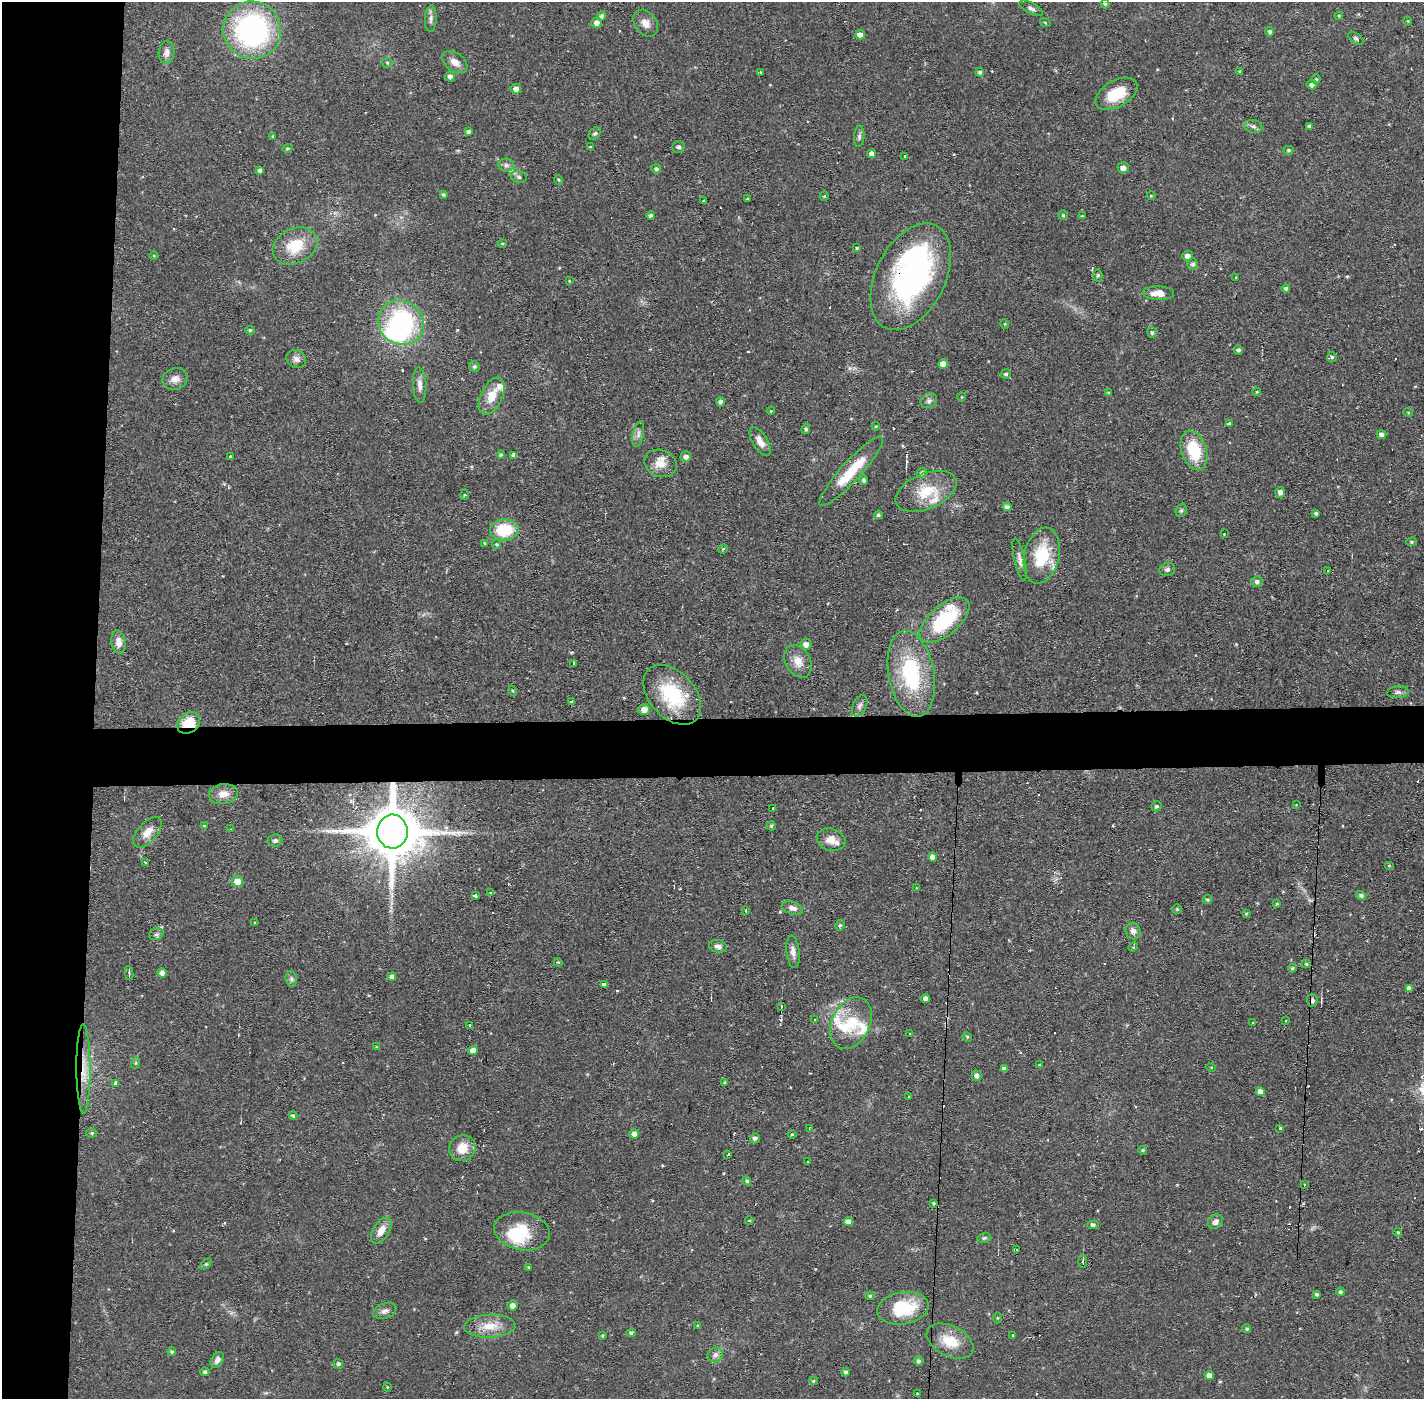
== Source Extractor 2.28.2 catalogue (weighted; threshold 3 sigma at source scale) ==
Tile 4 of 3 x 3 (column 1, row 2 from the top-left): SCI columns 1-1422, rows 1451-2847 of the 4267 x 4298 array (HDU 1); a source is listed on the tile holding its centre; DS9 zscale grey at full resolution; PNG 1426 x 1401 px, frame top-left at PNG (2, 2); each listed source drawn as its Kron ellipse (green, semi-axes under 4 px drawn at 4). Shown black and unused: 11% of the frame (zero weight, under 2 of 3 exposures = <1% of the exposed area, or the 3 px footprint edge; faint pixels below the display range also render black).
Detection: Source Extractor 2.28.2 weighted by HDU 2 'WHT'; one run over the whole footprint, this tile lists its part. Background 0.0564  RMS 0.006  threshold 0.0269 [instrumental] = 3 sigma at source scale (4.5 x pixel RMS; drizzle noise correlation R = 1.50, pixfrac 1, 0.05/0.05 arcsec/px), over >= 5 px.
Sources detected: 278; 1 too faint to see at this stretch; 4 inside a brighter object's white glare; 22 cosmic-ray / hot-pixel residue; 1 long thin detection or spike segment (spike, bleed or trail) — neither listed nor drawn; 8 inside a brighter listed object's ellipse — not listed separately; the other 242 listed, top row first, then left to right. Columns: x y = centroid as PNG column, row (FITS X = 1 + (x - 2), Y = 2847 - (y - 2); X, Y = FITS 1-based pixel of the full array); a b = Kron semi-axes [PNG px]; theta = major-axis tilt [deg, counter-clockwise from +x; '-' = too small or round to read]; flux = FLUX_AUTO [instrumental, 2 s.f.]
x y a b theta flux
1105 4 4 4 - 0.8
1031 8 13 5 -28 2.3
602 16 5 4 - 1.8
1339 16 4 3 - 0.61
431 19 13 6 87 2.4
1408 21 4 4 - 0.64
1045 22 5 3 - 0.6
597 23 5 5 - 3.4
646 23 15 11 -53 5
252 30 29 28 - 130
1270 32 5 4 - 1.6
860 35 5 4 - 3.4
1356 38 9 4 -31 1.4
167 53 11 8 86 3.4
455 62 14 9 -35 5
387 63 5 5 - 0.87
1240 71 4 3 - 0.87
980 72 4 4 - 1.6
760 73 3 3 - 1.4
450 76 5 5 - 2.1
1316 79 5 4 - 0.98
1312 85 5 4 - 2.4
516 89 5 4 - 3.1
1116 94 23 13 30 17
1253 126 9 6 -12 1.9
1310 126 4 4 - 1.4
468 131 4 3 - 1.6
595 134 7 5 50 1.1
273 136 3 3 - 0.68
859 136 10 5 85 1.8
590 147 4 3 - 0.71
679 147 6 5 - 1.4
287 148 5 4 - 0.76
1288 150 5 4 - 0.95
872 154 4 4 - 3.2
905 156 3 2 - 1.3
506 165 8 6 -2 2
1123 168 5 5 - 3.3
656 169 5 4 - 1.3
260 170 4 3 - 2
519 177 8 6 -17 1.6
558 180 5 3 - 0.65
443 194 4 3 - 0.87
824 196 4 4 - 0.65
1151 196 4 3 - 0.46
747 199 3 3 - 0.59
704 201 3 3 - 1.5
651 215 4 4 - 1.4
1063 215 5 5 - 0.95
1082 216 3 3 - 0.54
502 244 5 3 - 0.63
295 246 23 17 26 19
857 248 3 3 - 0.59
154 256 4 3 - 0.47
1188 256 5 5 - 3
1193 264 5 5 - 1.6
1098 276 6 4 87 0.81
911 277 57 34 63 140
1236 278 3 2 - 0.54
569 281 4 3 - 0.51
1286 288 4 4 - 1.3
1158 293 16 7 -1 7.2
401 323 23 22 - 77
1005 324 5 3 - 0.51
250 330 5 4 - 0.98
1152 332 5 5 - 1.3
1238 350 4 4 - 1.4
1332 357 5 5 - 1.2
296 359 10 8 -26 2.9
943 364 5 4 - 4.9
474 366 5 5 - 1.4
1006 374 5 4 - 1.1
175 379 13 11 23 4.5
420 385 18 6 -87 3.9
1257 392 4 4 - 0.62
1109 393 4 3 - 0.69
492 396 20 11 65 11
962 397 4 3 - 0.45
929 401 8 7 - 2
721 402 5 4 - 1.8
771 411 4 3 - 0.51
1408 412 5 3 - 0.58
1229 423 3 3 - 3
876 426 4 3 - 0.55
806 429 5 4 - 1.1
638 434 13 5 79 2.5
1381 435 5 4 - 2.6
760 441 16 7 -58 5.2
1194 450 20 12 -72 25
501 455 4 4 - 0.83
514 455 4 4 - 2.4
230 456 2 2 - 0.51
686 457 5 5 - 2.6
660 463 16 13 -21 7.8
851 471 46 10 48 23
922 473 5 4 - 1.5
864 480 5 4 - 1.4
926 491 32 17 23 19
1280 492 5 5 - 2.5
464 495 5 3 - 0.52
1007 507 4 4 - 2.3
1181 510 7 5 68 1.1
1316 513 3 3 - 1
878 515 4 4 - 1.3
504 530 14 10 3 26
1224 534 3 2 - 0.67
1412 542 5 4 - 0.88
485 543 4 3 - 0.65
496 544 5 4 - 0.74
723 549 5 4 - 0.73
1042 556 28 17 77 27
1020 559 21 5 -77 3.2
1167 569 8 6 17 1.8
1328 570 3 3 - 0.83
1257 582 5 5 - 2
944 620 30 15 40 46
119 642 12 7 -81 4.4
806 644 5 5 - 3.6
798 661 17 12 -61 7.7
573 663 3 3 - 1.4
911 674 43 23 -80 59
513 691 5 3 - 0.55
1398 692 11 6 6 2
672 695 35 23 -48 40
572 702 4 3 - 4.7
859 706 11 6 63 2.7
644 710 5 5 - 4.9
189 723 12 9 37 16
223 794 15 10 8 5.9
1296 805 3 2 - 0.54
1156 806 5 5 - 1.1
773 808 2 2 - 0.71
204 826 4 3 - 0.77
771 826 4 4 - 1
230 829 3 2 - 0.37
392 831 17 15 88 4600
147 832 18 10 49 6.8
275 840 7 6 - 1.5
831 840 14 11 -15 5.9
932 857 4 4 - 3.4
146 862 3 3 - 1.3
1389 865 5 3 - 0.51
237 881 6 5 - 7.4
916 887 3 2 - 0.56
490 893 4 4 - 0.93
1361 895 5 4 - 1.7
475 896 3 3 - 4.1
1207 900 4 4 - 0.87
1277 904 3 3 - 0.63
792 908 11 6 -20 3.3
1177 909 5 5 - 0.75
746 911 4 3 - 0.65
1246 914 4 4 - 0.6
255 922 3 2 - 1.1
840 925 5 4 - 1.1
1133 931 8 7 - 3.1
156 934 7 5 20 1.5
718 946 9 6 -11 2.6
1133 947 5 4 - 0.64
793 952 16 6 -83 3.4
558 962 4 3 - 0.52
1306 964 4 4 - 0.9
1292 968 4 4 - 1
129 973 7 3 -79 0.91
162 973 5 4 - 2.9
392 977 4 4 - 2.2
291 979 8 5 -82 1.6
604 985 4 3 - 14
1409 988 4 4 - 2.7
925 999 4 4 - 2.7
1312 1000 6 5 - 1.6
781 1006 3 2 - 0.67
814 1020 3 3 - 0.6
1286 1021 3 2 - 0.66
851 1023 27 19 64 21
1252 1023 3 2 - 1
469 1025 3 3 - 1.6
909 1034 3 2 - 0.61
967 1037 5 4 - 0.72
376 1047 4 3 - 0.49
473 1051 5 4 - 6
135 1063 6 4 70 0.75
1039 1065 4 3 - 0.69
1211 1067 5 3 - 0.53
83 1069 44 7 -90 13
1004 1069 4 4 - 2.1
977 1076 5 5 - 2.4
725 1082 4 3 - 0.7
116 1083 4 4 - 4.5
1260 1091 5 4 - 3.2
909 1097 3 2 - 0.92
293 1116 4 4 - 1.2
809 1128 4 2 - 0.53
1280 1128 3 3 - 1
92 1133 5 4 - 1
634 1134 5 4 - 3.2
792 1135 4 3 - 0.54
755 1138 5 5 - 2.1
462 1148 13 12 - 9.5
1143 1150 4 3 - 0.77
728 1154 3 2 - 1.3
807 1161 3 2 - 0.92
747 1181 4 4 - 1.2
1304 1184 2 2 - 0.57
933 1203 3 3 - 0.73
749 1221 4 3 - 0.44
848 1222 5 4 - 3.6
1215 1222 8 6 39 2.9
1093 1225 6 4 0 1.3
381 1231 15 8 57 6.5
522 1231 28 19 -11 23
1398 1232 4 3 - 0.75
984 1238 7 5 14 0.97
1016 1250 3 3 - 2.7
1083 1262 6 3 -90 0.62
206 1264 6 4 45 0.86
528 1267 4 3 - 0.59
1340 1292 4 4 - 1.3
1317 1294 4 3 - 1.2
870 1296 4 4 - 0.96
512 1305 5 5 - 3.5
903 1308 26 16 9 31
385 1311 12 7 21 2.7
997 1318 5 3 - 0.65
490 1326 25 11 3 11
698 1326 4 3 - 0.86
1247 1329 4 4 - 0.95
631 1333 5 4 - 1.2
1012 1335 3 3 - 2
602 1336 3 3 - 0.66
950 1341 25 15 -26 15
172 1352 4 4 - 0.96
715 1355 8 7 - 2.6
217 1360 8 5 59 2.8
918 1361 5 4 - 1.4
338 1364 5 4 - 1.4
205 1372 4 4 - 1.4
846 1372 4 4 - 1.5
1209 1376 4 4 - 4
813 1381 4 4 - 0.8
387 1387 4 3 - 0.45
917 1394 3 2 - 0.63
Overlapping masked pixels (flux is a lower limit): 4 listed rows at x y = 911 277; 189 723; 392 831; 83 1069